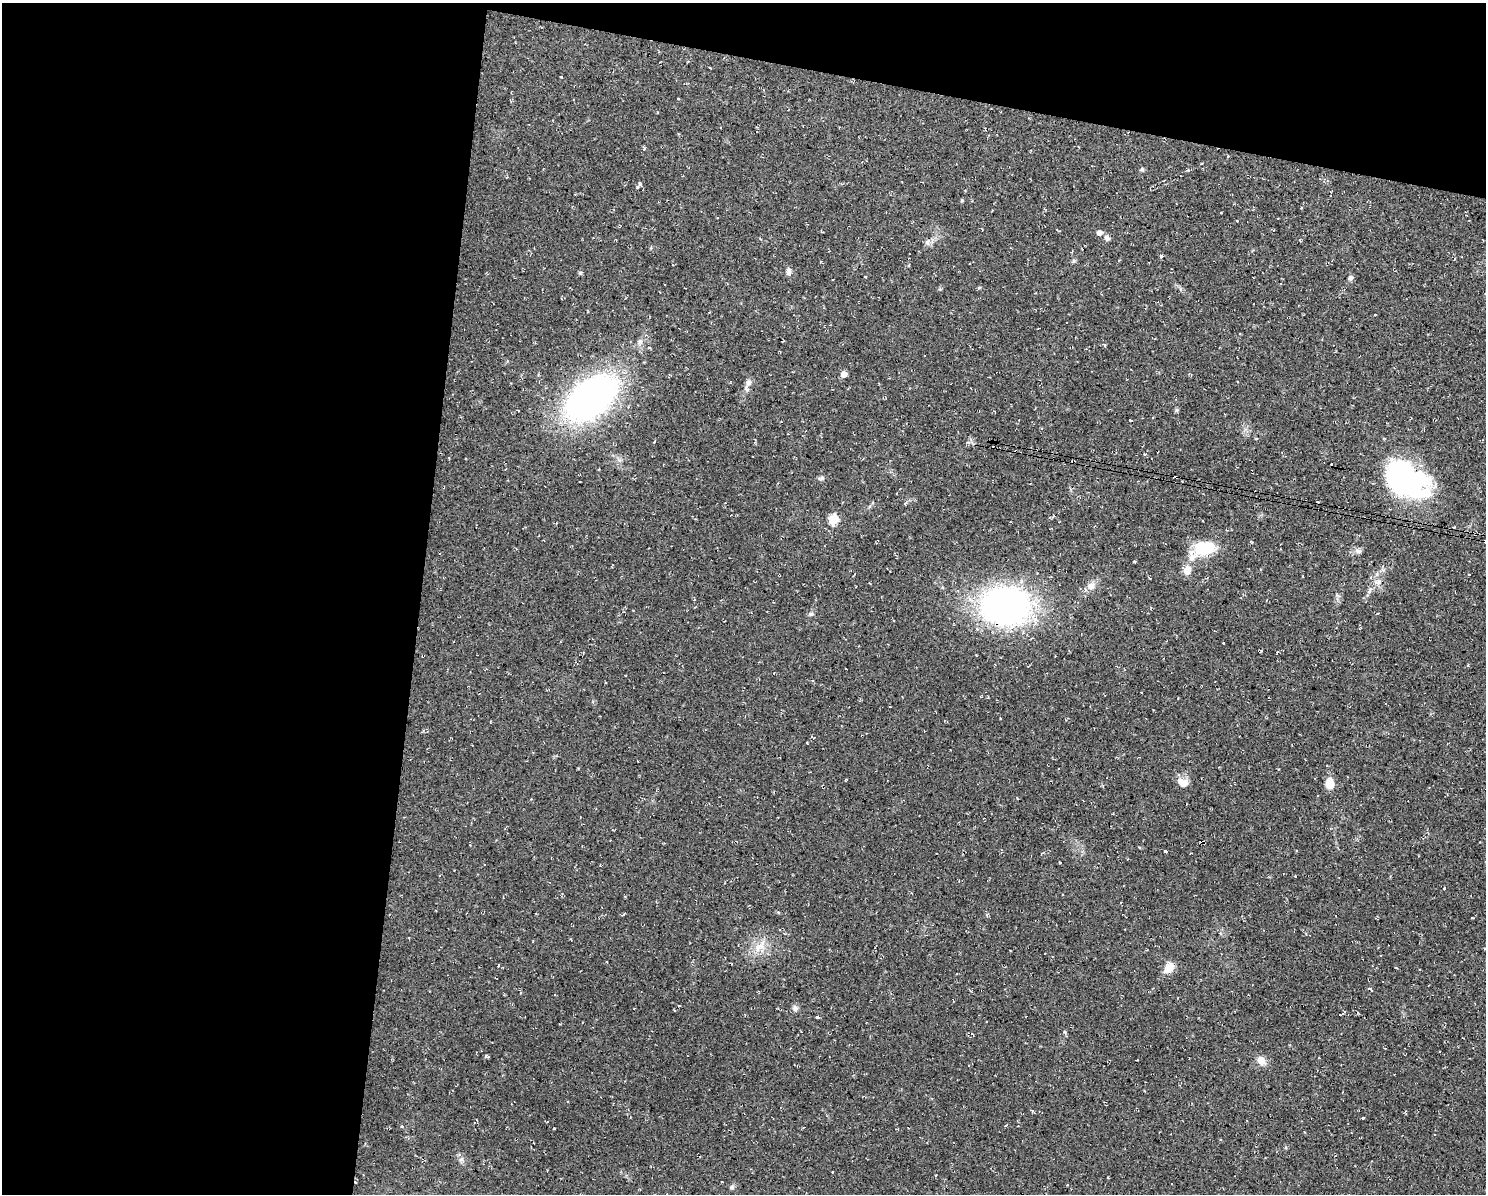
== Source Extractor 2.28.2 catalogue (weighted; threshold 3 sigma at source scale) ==
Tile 1 of 3 x 4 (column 1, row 1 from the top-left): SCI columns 113-1596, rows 3578-4769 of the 4791 x 4769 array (HDU 1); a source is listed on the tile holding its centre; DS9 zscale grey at full resolution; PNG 1488 x 1196 px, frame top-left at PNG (2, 3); no overlay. Shown black and unused: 34% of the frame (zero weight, under 2 of 3 exposures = <1% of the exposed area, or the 3 px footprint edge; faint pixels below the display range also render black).
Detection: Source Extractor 2.28.2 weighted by HDU 2 'WHT'; one run over the whole footprint, this tile lists its part. Background 0.0769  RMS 0.0099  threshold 0.0448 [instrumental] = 3 sigma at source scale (4.5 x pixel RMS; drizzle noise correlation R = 1.50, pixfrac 1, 0.05/0.05 arcsec/px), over >= 5 px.
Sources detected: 67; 11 cosmic-ray / hot-pixel residue — not listed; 2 inside a brighter listed object's ellipse — not listed separately; the other 54 listed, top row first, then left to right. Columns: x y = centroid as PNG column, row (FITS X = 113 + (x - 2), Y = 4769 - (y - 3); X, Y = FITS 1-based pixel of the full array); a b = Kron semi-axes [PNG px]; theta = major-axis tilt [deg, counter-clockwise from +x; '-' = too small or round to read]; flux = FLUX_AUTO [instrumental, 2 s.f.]
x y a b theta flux
644 149 4 4 - 0.94
1142 169 5 5 - 1.5
1189 170 3 3 - 2.2
640 184 8 4 82 1.5
962 200 6 3 72 0.96
1237 220 3 2 - 1.3
1099 233 5 5 - 4.6
1107 238 7 6 - 3.5
927 242 7 6 - 2.5
1161 256 4 4 - 1.3
1074 261 6 4 -18 1.3
580 272 6 4 0 1.2
788 272 10 6 -89 3.7
1350 278 6 5 - 2.9
640 341 8 6 11 2.9
844 374 5 5 - 8.9
748 383 11 8 72 4.4
591 398 48 28 39 370
1131 421 3 3 - 2.4
968 443 5 5 - 2
1073 461 4 2 - 1.3
821 478 9 5 14 2.1
1406 481 47 30 -36 170
1053 516 4 4 - 1.3
833 519 6 5 - 45
1204 548 26 17 4 31
1358 551 9 7 -19 3.6
1135 562 4 3 - 1.1
1187 570 11 10 - 8.3
1149 578 5 2 - 0.81
1378 582 11 8 36 5.5
1091 586 11 9 40 7.2
1005 606 41 32 0 340
811 614 7 5 21 2
807 743 2 2 - 0.73
846 780 4 3 - 0.81
1183 783 14 9 -23 8.6
1330 783 13 8 -80 11
1139 847 3 2 - 1.1
1166 851 3 3 - 20
1444 888 3 3 - 0.75
759 947 21 10 40 14
498 965 3 2 - 1.5
1396 967 3 2 - 0.98
1169 968 15 10 48 10
1371 990 7 3 -49 1.3
679 1006 3 2 - 0.79
795 1008 8 6 -44 3.4
1340 1015 5 2 - 3
817 1017 4 3 - 6.6
1261 1060 11 8 -53 8.3
1363 1118 3 3 - 2
832 1172 3 2 - 0.61
732 1187 6 5 - 2
Overlapping masked pixels (flux is a lower limit): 1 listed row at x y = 1073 461
Unlisted compact peaks at least as high as the median listed source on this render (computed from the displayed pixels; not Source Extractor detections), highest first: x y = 486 1056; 461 1159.